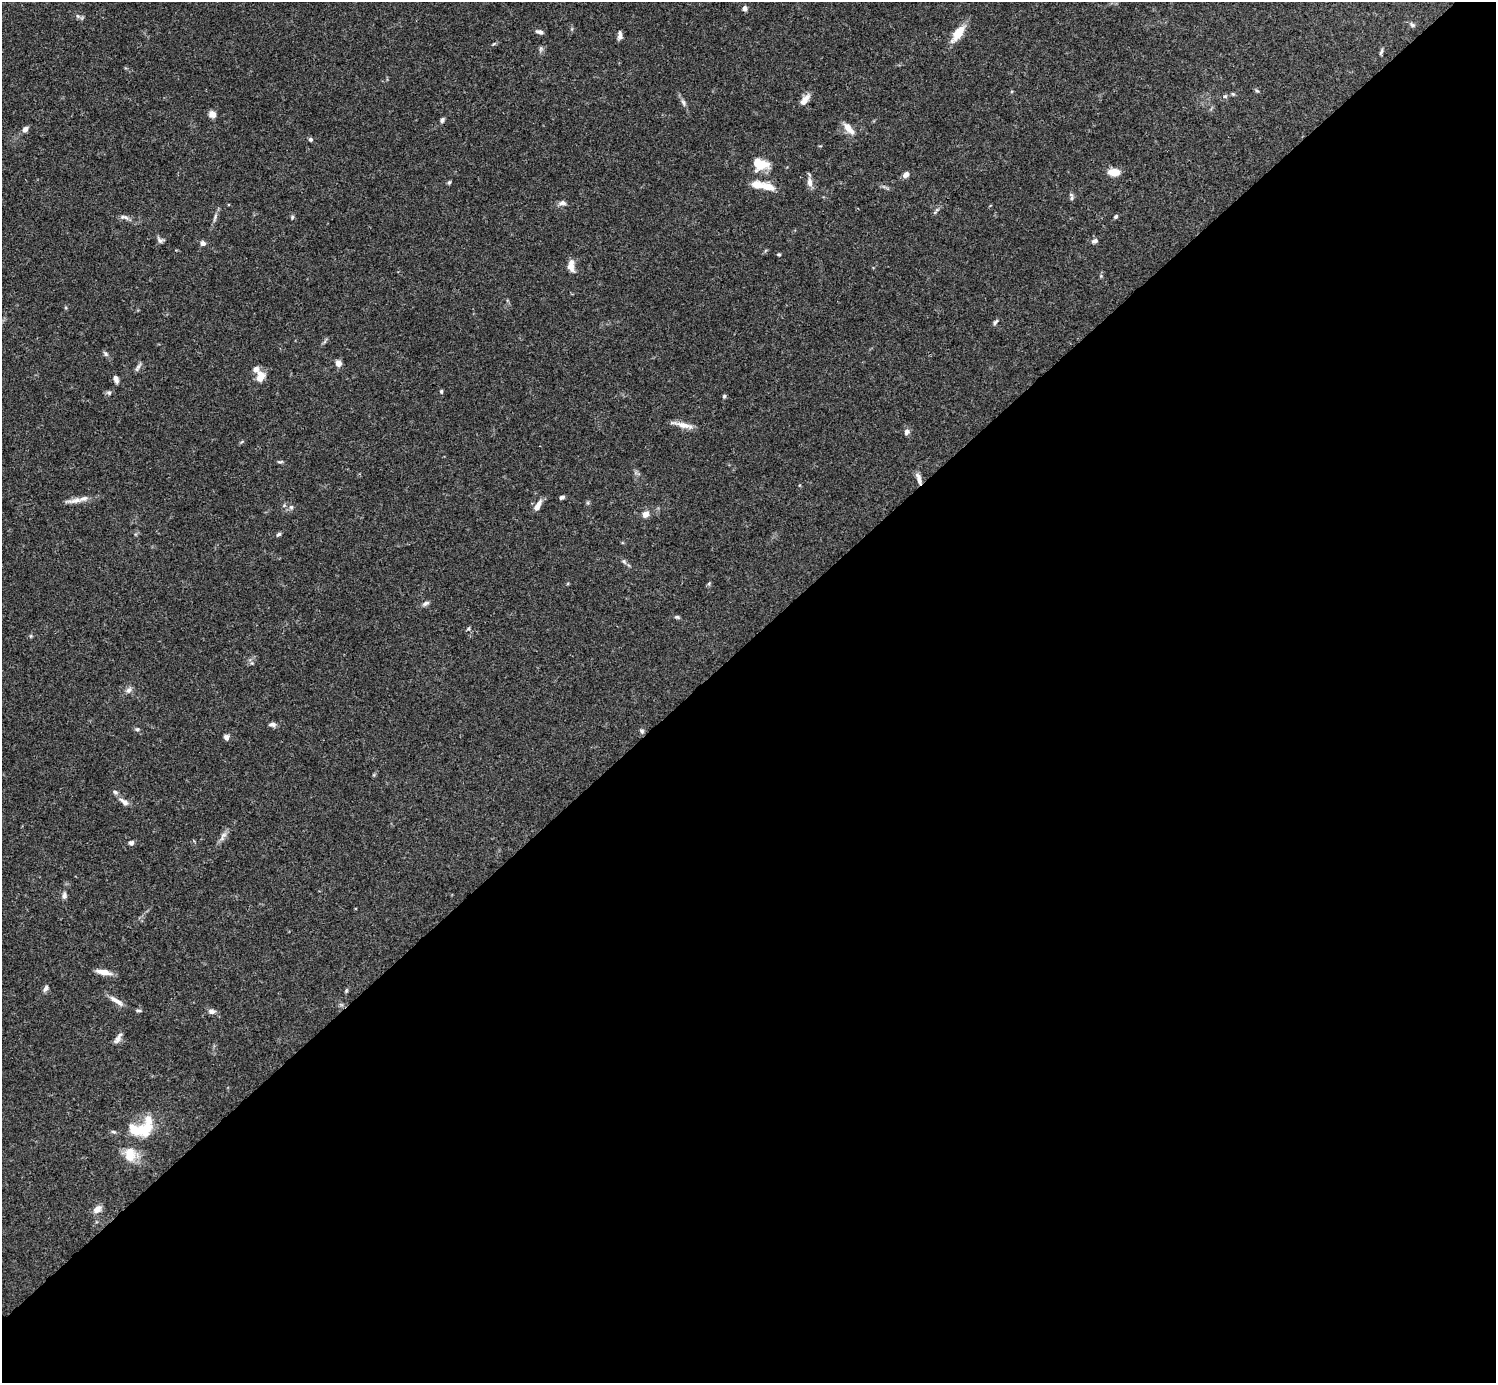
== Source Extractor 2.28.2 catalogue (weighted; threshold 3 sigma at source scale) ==
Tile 12 of 4 x 4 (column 4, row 3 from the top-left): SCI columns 4485-5978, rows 1539-2919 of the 5982 x 5981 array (HDU 1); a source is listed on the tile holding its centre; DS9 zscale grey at full resolution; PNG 1498 x 1385 px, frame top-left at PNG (2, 2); no overlay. Shown black and unused: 54% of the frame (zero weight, under 3 of 4 exposures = <1% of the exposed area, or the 3 px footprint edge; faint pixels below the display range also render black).
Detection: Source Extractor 2.28.2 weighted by HDU 2 'WHT'; one run over the whole footprint, this tile lists its part. Background 0.0692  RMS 0.0032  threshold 0.0144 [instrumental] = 3 sigma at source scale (4.5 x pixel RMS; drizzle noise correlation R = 1.50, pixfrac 1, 0.05/0.05 arcsec/px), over >= 5 px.
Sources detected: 89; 1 inside a brighter object's white glare — not listed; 6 inside a brighter listed object's ellipse — not listed separately; the other 82 listed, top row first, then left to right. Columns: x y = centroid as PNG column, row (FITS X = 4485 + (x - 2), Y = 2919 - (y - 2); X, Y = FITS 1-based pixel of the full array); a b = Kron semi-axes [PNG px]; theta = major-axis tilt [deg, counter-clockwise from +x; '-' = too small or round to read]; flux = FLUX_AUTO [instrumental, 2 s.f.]
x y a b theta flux
745 8 6 5 - 1.2
78 16 7 5 -45 0.7
1412 25 8 5 -34 0.71
539 32 10 5 -15 1.1
958 33 22 9 54 5.7
620 35 11 5 87 1.2
494 44 8 3 45 0.4
541 49 7 4 89 0.63
1381 52 10 4 70 0.6
1257 91 6 4 -40 0.46
1233 94 6 4 -42 0.4
1225 96 5 4 - 0.46
805 100 15 7 53 2.5
683 102 12 6 -62 1.1
212 114 8 7 - 2
442 120 7 5 59 0.79
847 127 15 9 -61 2.7
25 129 7 5 47 1.4
310 139 5 4 - 0.69
759 165 23 12 11 5.5
1114 172 12 7 -2 3.9
906 174 8 6 44 1.5
449 182 6 4 71 0.51
810 182 13 7 -85 1.8
767 187 18 9 -18 4.1
1072 198 7 6 - 0.7
562 203 9 6 0 1.3
1116 216 5 5 - 0.55
124 217 13 6 -13 1.3
215 217 13 4 71 1.1
292 217 5 5 - 0.47
160 240 11 6 -55 0.95
1095 241 8 6 23 1
203 243 7 6 - 1.1
779 254 5 4 - 0.4
571 266 15 8 -84 2.6
995 322 8 5 52 0.7
105 354 8 5 -41 0.77
338 363 7 6 - 1.8
138 367 13 4 58 0.89
260 377 14 10 70 3.4
116 379 10 5 -69 1.3
441 391 6 4 -77 0.44
109 393 7 6 - 0.73
724 396 5 5 - 0.52
684 425 25 7 -13 2.9
907 432 8 7 - 1
280 462 9 3 1 0.47
919 480 15 6 -65 2.1
562 497 6 4 20 0.72
75 501 30 6 7 2.9
537 506 13 6 61 2.7
291 507 6 5 - 0.69
645 514 8 6 43 2
279 534 6 4 37 0.65
624 561 8 5 -40 0.72
709 583 6 4 20 0.4
426 603 10 5 28 1
677 617 8 4 -14 0.58
468 629 6 4 18 0.39
31 636 5 5 - 0.42
252 663 6 5 - 0.61
129 690 10 7 41 1.2
272 724 10 6 -3 1.1
137 729 6 5 - 0.55
642 731 7 6 - 0.65
226 737 7 6 - 1.1
124 802 15 7 -36 1.8
223 836 16 6 58 1.7
131 843 6 6 - 0.97
64 896 8 6 80 1.1
104 972 17 6 -10 3.3
45 988 9 5 57 1.1
346 991 6 4 78 0.45
116 1001 22 6 -33 2.4
138 1010 8 4 0 0.53
211 1011 9 6 -12 1.4
118 1038 17 6 57 1.5
143 1129 24 14 -10 7.4
113 1132 7 4 -19 0.56
130 1155 19 15 -89 5.8
97 1209 11 7 43 2.3
Overlapping masked pixels (flux is a lower limit): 1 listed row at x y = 919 480